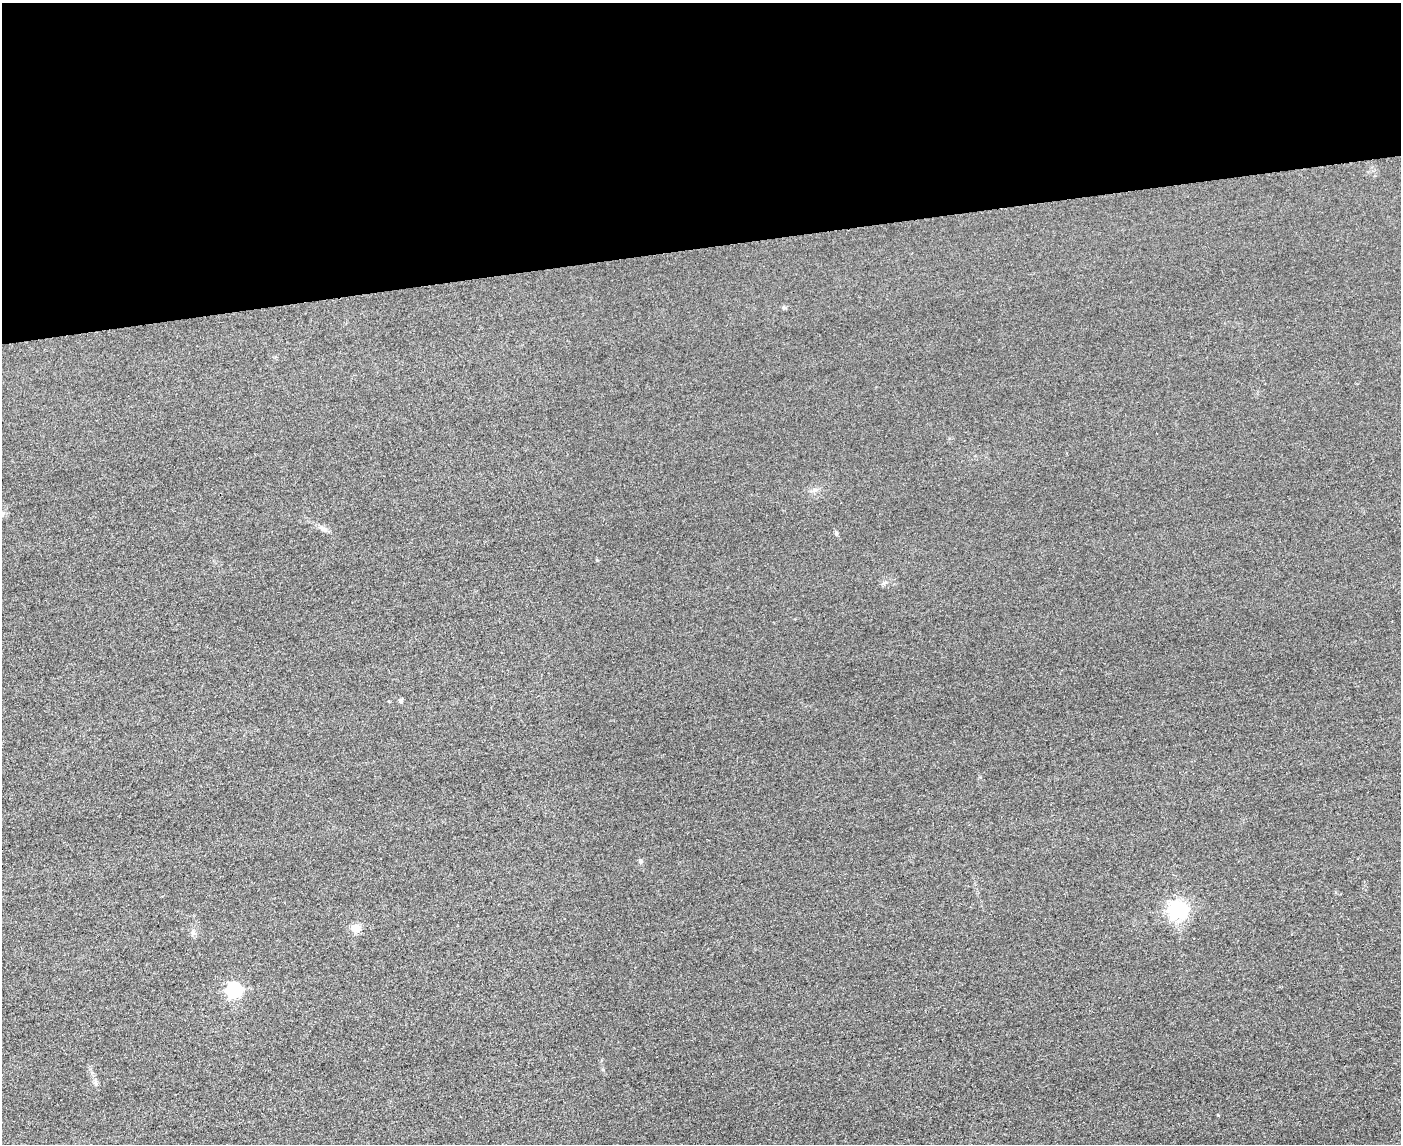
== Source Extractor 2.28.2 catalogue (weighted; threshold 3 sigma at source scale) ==
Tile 2 of 3 x 4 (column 2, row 1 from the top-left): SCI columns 1652-3050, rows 3451-4592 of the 4592 x 4615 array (HDU 1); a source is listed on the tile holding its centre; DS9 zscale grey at full resolution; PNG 1403 x 1146 px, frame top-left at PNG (2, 3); no overlay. Shown black and unused: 22% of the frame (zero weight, under 3 of 4 exposures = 3% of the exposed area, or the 3 px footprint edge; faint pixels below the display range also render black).
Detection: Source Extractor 2.28.2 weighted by HDU 2 'WHT'; one run over the whole footprint, this tile lists its part. Background 0.0645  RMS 0.017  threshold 0.0772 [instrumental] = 3 sigma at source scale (4.5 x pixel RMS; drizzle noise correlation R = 1.50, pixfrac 1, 0.05/0.05 arcsec/px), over >= 5 px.
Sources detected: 10; all 10 listed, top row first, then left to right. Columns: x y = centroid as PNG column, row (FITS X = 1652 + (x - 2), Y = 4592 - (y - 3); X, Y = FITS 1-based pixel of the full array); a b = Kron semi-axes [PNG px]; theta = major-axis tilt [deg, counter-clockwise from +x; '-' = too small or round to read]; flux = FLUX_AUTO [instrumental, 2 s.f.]
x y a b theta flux
784 307 5 5 - 2.6
2 514 7 6 - 4.5
323 529 11 6 -30 6.5
836 533 6 5 - 2.4
400 700 4 4 - 4.7
641 861 6 4 90 2.5
1177 910 7 7 - 710
356 928 5 5 - 57
193 932 9 6 89 5.4
234 990 7 6 - 330
Isophote crosses this tile's border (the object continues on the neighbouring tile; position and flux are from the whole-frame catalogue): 1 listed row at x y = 2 514
Unlisted compact peaks at least as high as the median listed source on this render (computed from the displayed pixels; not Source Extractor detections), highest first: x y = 1218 1115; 96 1084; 597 560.